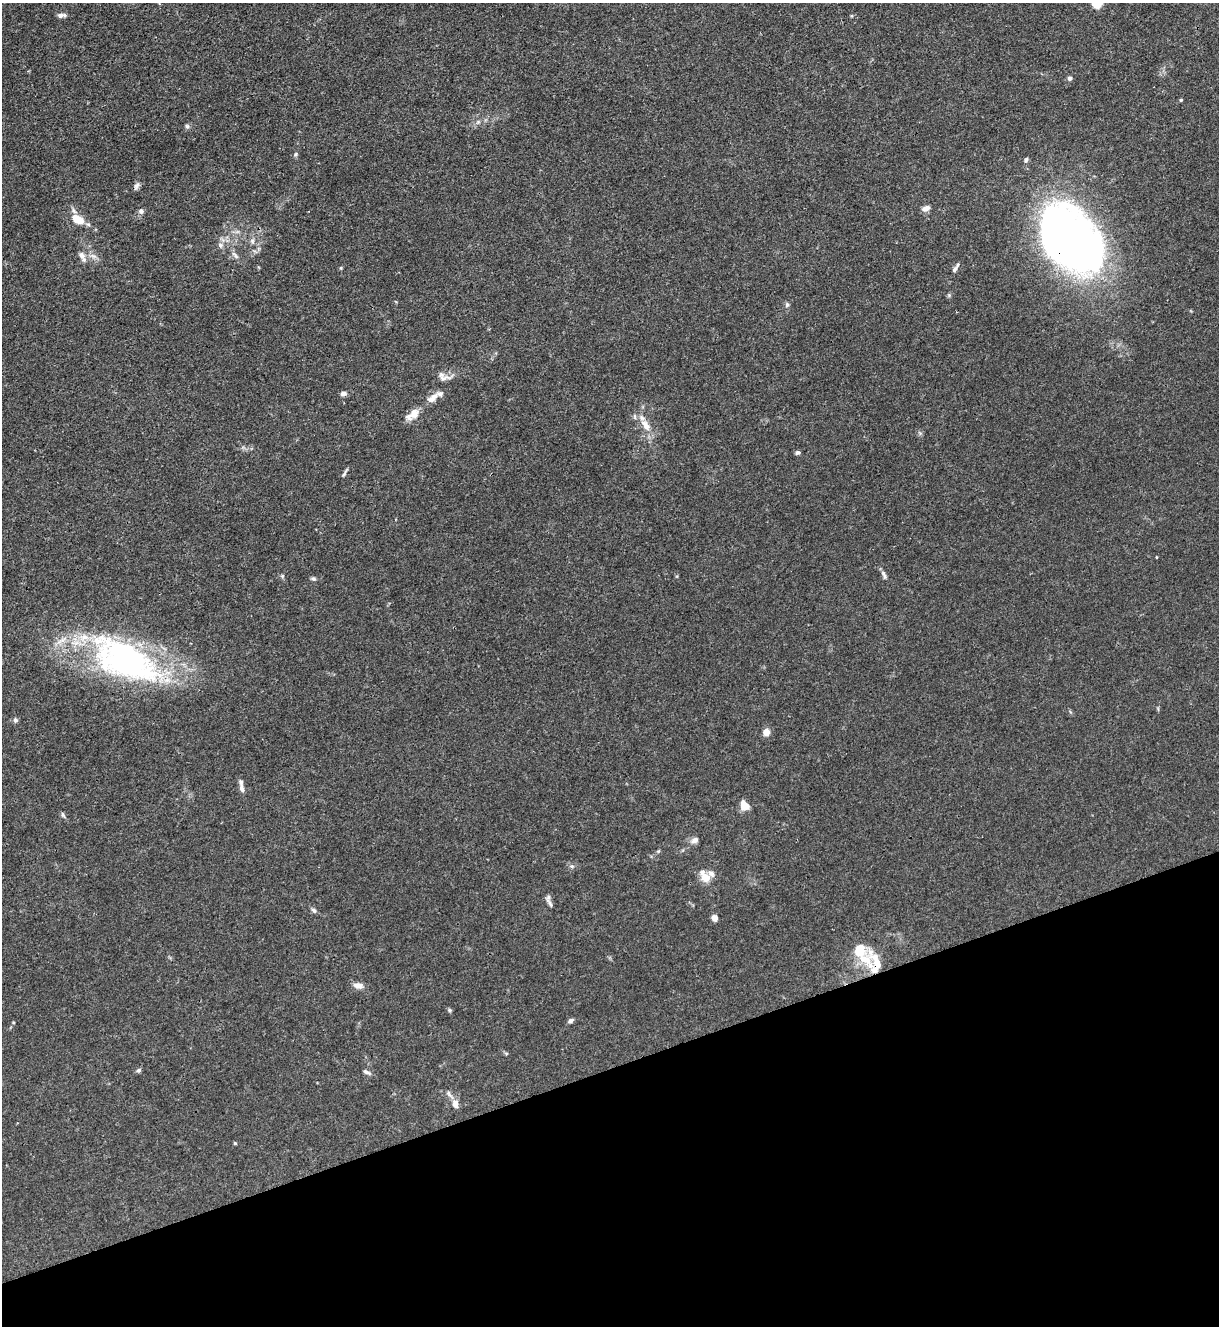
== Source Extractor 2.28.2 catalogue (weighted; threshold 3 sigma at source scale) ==
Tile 14 of 4 x 4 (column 2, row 4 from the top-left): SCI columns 1364-2580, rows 5-1328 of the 5287 x 5305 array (HDU 1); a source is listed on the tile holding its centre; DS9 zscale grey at full resolution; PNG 1221 x 1328 px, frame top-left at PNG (2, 3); no overlay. Shown black and unused: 20% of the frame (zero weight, under 3 of 4 exposures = <1% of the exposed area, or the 3 px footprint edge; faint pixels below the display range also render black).
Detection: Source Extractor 2.28.2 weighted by HDU 2 'WHT'; one run over the whole footprint, this tile lists its part. Background 0.0279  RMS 0.0026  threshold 0.0119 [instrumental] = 3 sigma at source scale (4.5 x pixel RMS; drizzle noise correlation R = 1.50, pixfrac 1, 0.05/0.05 arcsec/px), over >= 5 px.
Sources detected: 63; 3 inside a brighter object's white glare — not listed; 6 inside a brighter listed object's ellipse — not listed separately; the other 54 listed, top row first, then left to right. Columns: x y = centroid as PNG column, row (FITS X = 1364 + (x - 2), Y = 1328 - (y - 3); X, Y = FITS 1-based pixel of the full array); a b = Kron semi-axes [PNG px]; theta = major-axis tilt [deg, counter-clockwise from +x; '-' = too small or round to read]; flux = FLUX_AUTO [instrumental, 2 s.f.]
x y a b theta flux
1097 4 9 7 29 3.9
61 15 10 5 6 1.1
1069 78 6 6 - 0.59
1181 100 4 3 - 0.32
478 122 6 5 - 0.54
187 126 6 5 - 0.56
296 154 6 5 - 0.41
1026 160 8 5 55 0.52
137 185 10 6 62 0.88
926 208 9 6 20 1.6
141 211 7 6 - 0.76
78 219 12 8 -28 5.5
1068 239 73 48 -54 180
252 241 7 6 - 0.72
220 245 8 6 -49 0.78
82 255 12 8 -47 1.5
235 255 14 4 -45 0.95
341 268 5 4 - 0.29
955 269 9 5 50 0.71
949 295 5 5 - 0.36
787 305 7 6 - 0.58
444 378 25 7 11 1.9
343 394 7 5 9 0.93
432 398 19 8 36 2.3
413 414 19 10 39 2.9
646 425 19 10 -56 3.4
798 453 6 5 - 0.59
344 473 13 3 58 0.54
1156 557 3 2 - 0.29
884 575 13 5 -70 0.85
282 576 6 4 46 0.36
313 579 7 5 -7 0.5
125 660 88 41 -27 78
15 720 7 6 - 0.62
766 732 6 6 - 2.4
242 789 13 6 -76 1.4
745 806 11 8 -49 2.9
63 815 8 5 -70 0.5
695 840 10 6 29 1.2
572 866 7 5 -19 0.62
706 878 11 10 - 3.2
550 903 15 4 -57 0.91
314 910 8 5 -44 0.64
715 918 6 5 - 1.8
861 952 35 17 -48 10
358 985 11 7 -12 1.9
450 1010 6 5 - 0.42
571 1020 6 5 - 0.71
506 1053 6 4 -18 0.33
139 1070 7 5 32 0.53
367 1072 11 5 -25 0.75
449 1094 14 4 -54 0.77
455 1104 10 7 -82 1.8
235 1143 4 4 - 0.28
Overlapping masked pixels (flux is a lower limit): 1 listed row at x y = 1068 239
Isophote crosses this tile's border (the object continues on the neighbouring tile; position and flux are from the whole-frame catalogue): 1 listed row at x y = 1097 4